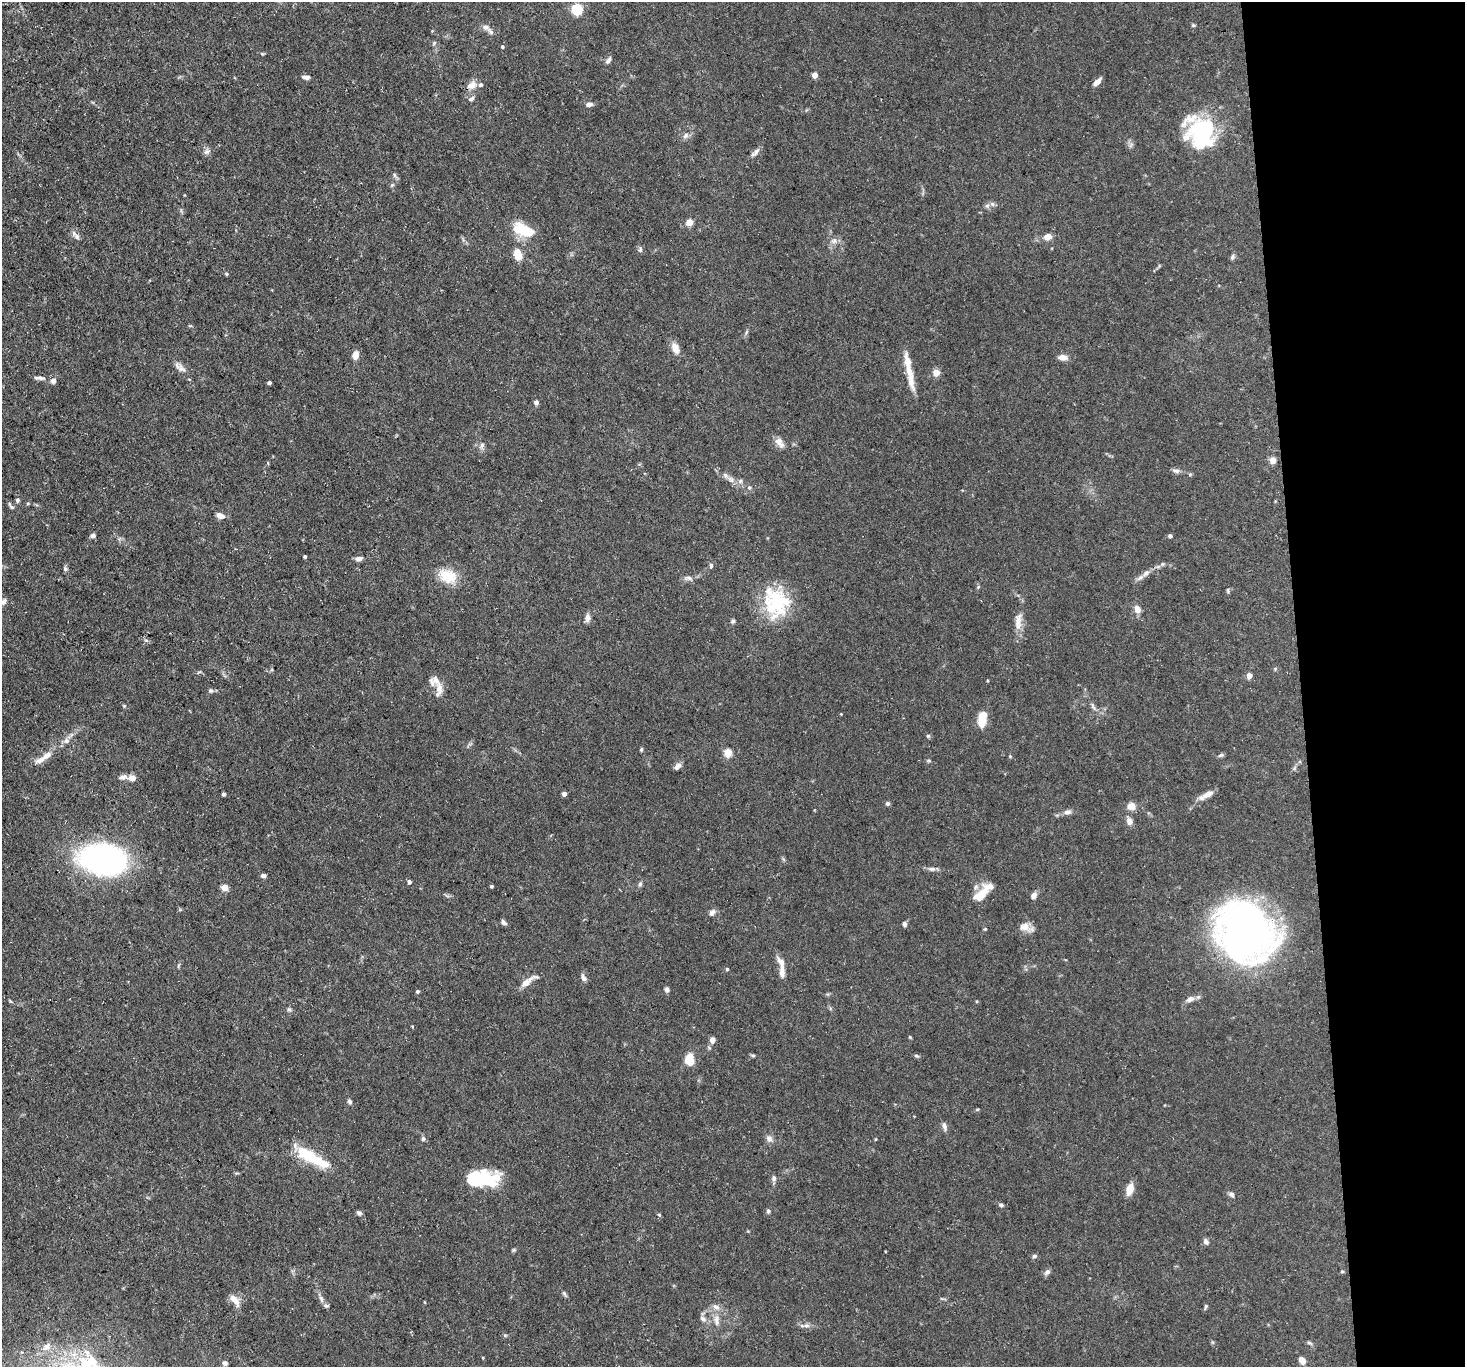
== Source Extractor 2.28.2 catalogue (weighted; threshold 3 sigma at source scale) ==
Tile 6 of 3 x 3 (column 3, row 2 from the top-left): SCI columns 2927-4389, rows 1487-2851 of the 4389 x 4359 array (HDU 1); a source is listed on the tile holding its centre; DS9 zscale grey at full resolution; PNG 1467 x 1369 px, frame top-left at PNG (2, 2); no overlay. Shown black and unused: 11% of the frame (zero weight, under 3 of 5 exposures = <1% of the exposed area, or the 3 px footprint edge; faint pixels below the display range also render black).
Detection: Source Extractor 2.28.2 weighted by HDU 2 'WHT'; one run over the whole footprint, this tile lists its part. Background 0.0618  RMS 0.004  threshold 0.018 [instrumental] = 3 sigma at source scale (4.5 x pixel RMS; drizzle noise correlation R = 1.50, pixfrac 1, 0.05/0.05 arcsec/px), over >= 5 px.
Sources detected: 168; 2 inside a brighter object's white glare — not listed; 14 inside a brighter listed object's ellipse — not listed separately; the other 152 listed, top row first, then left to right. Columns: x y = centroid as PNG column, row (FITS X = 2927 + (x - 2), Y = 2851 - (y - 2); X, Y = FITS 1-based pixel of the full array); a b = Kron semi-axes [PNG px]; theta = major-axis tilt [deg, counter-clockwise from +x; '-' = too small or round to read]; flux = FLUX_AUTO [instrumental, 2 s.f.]
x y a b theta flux
577 9 5 5 - 38
1193 25 5 5 - 0.51
485 27 10 7 -16 1.6
434 43 5 4 - 0.53
502 47 4 4 - 0.6
262 54 6 4 -2 0.45
608 60 10 5 52 1.2
815 75 4 4 - 5
306 77 10 5 -7 1.4
1097 82 9 5 44 2.5
472 85 14 9 21 2.9
471 99 8 6 33 1.1
589 104 7 5 5 1.5
1201 134 33 30 79 39
685 136 9 7 47 1.5
207 151 10 7 31 1.3
755 152 15 5 44 1.6
394 175 7 4 -88 0.7
987 206 6 6 - 0.95
689 222 5 4 - 7.8
523 230 28 14 -22 11
76 236 14 6 -55 1.6
1048 236 8 6 11 3.1
834 241 8 6 22 1.5
640 249 7 4 71 0.76
518 254 11 7 -76 7
1232 257 8 5 65 0.88
226 274 5 3 - 0.4
746 332 7 4 55 0.64
675 348 15 9 -69 3.4
355 355 8 6 77 3
1063 357 10 6 -5 2.7
907 362 20 8 -80 5.5
181 368 13 8 -44 2.3
936 372 4 4 - 8
40 378 16 4 -6 1.4
53 381 7 6 - 1.6
269 383 4 3 - 0.93
536 402 6 6 - 0.98
779 442 15 8 -56 2.8
482 445 9 6 59 1.2
1273 460 8 7 - 2.1
1176 471 11 6 -7 1.3
1190 474 5 4 - 0.48
731 479 12 6 -38 2
740 481 6 5 - 0.85
749 487 6 5 - 0.75
17 500 6 5 - 0.72
11 507 9 5 -39 0.77
220 515 9 6 -24 2.4
93 535 6 5 - 1.2
1170 536 4 4 - 0.94
305 557 4 3 - 0.57
359 558 9 5 5 1.6
1162 564 6 4 90 0.53
711 566 6 5 - 0.72
65 569 6 5 - 0.82
1146 573 11 6 36 1.7
448 576 24 16 -19 9.3
688 578 12 6 -3 1.5
978 587 6 4 46 0.48
1228 590 7 3 -82 0.54
3 602 9 6 42 1.3
776 602 43 29 -77 24
1137 609 8 7 - 2.8
587 618 10 7 84 1.7
733 621 7 5 31 0.7
1018 621 26 9 85 4.6
1275 669 5 4 - 0.46
1249 676 4 4 - 4.1
439 688 18 10 -83 4.1
210 690 6 6 - 0.82
124 706 5 4 - 0.41
1093 706 13 4 -68 1.1
841 714 4 3 - 0.27
982 720 18 9 84 6.7
928 736 5 5 - 0.6
66 741 9 7 24 1.7
641 749 5 4 - 0.5
728 752 5 5 - 14
47 755 15 8 31 3
1221 755 8 5 16 0.72
1010 756 4 4 - 0.38
929 761 6 4 -19 0.49
678 766 11 6 34 1.4
123 777 11 6 15 1.7
132 778 8 6 -8 2.5
224 794 4 3 - 0.86
564 794 4 4 - 1.4
1208 794 15 8 30 3.1
887 803 5 5 - 0.83
1131 806 9 8 - 3
1068 812 10 6 5 1.6
1129 821 10 8 -71 2
103 860 28 18 -8 180
932 869 11 6 -5 1.4
263 876 5 4 - 1.2
409 882 5 4 - 1.1
640 884 7 5 79 0.87
491 886 3 3 - 0.6
225 888 5 4 - 6.6
980 896 22 10 54 7.9
1034 896 7 6 - 2
712 912 10 6 46 1.5
503 922 7 5 -38 1.2
904 924 6 4 -79 1
1024 927 15 12 -22 3.4
985 929 4 4 - 0.44
1245 932 47 41 -42 260
727 969 4 4 - 0.49
782 972 19 7 -89 2.9
583 978 9 6 -58 1.4
527 982 23 6 33 3.9
667 989 5 5 - 1.2
417 991 4 4 - 0.74
1190 999 12 7 21 2.1
289 1009 6 5 - 0.68
910 1037 5 3 - 0.39
712 1040 7 5 -89 2
753 1055 7 4 -8 0.59
916 1055 6 4 -2 0.61
689 1060 11 7 87 8.5
350 1101 6 5 - 0.99
944 1126 11 6 -72 1.4
423 1139 5 5 - 0.92
769 1139 10 8 -43 1.7
876 1139 4 3 - 0.36
311 1157 42 11 -29 19
774 1178 9 6 -87 1.2
489 1181 29 18 -21 20
1130 1189 10 6 74 6.3
1231 1195 8 5 -45 1.2
1001 1205 6 5 - 0.78
768 1211 5 5 - 0.81
359 1213 7 5 -40 1.1
659 1215 5 4 - 0.55
1206 1242 7 6 - 1.3
513 1250 6 5 - 0.52
1034 1256 6 5 - 0.73
1342 1271 5 4 - 0.46
1047 1272 8 6 63 1.2
564 1293 7 5 -63 0.71
321 1299 11 5 -73 1.3
235 1300 17 7 -51 3.4
1206 1307 7 4 79 0.63
703 1319 9 7 -43 1.4
716 1321 16 7 -83 2.7
806 1325 8 7 - 1.4
1309 1343 7 4 -26 0.75
47 1347 11 9 44 3
1302 1360 8 6 -55 2.5
225 1363 6 5 - 1.3
Isophote crosses this tile's border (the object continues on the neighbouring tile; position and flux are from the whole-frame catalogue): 1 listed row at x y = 3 602